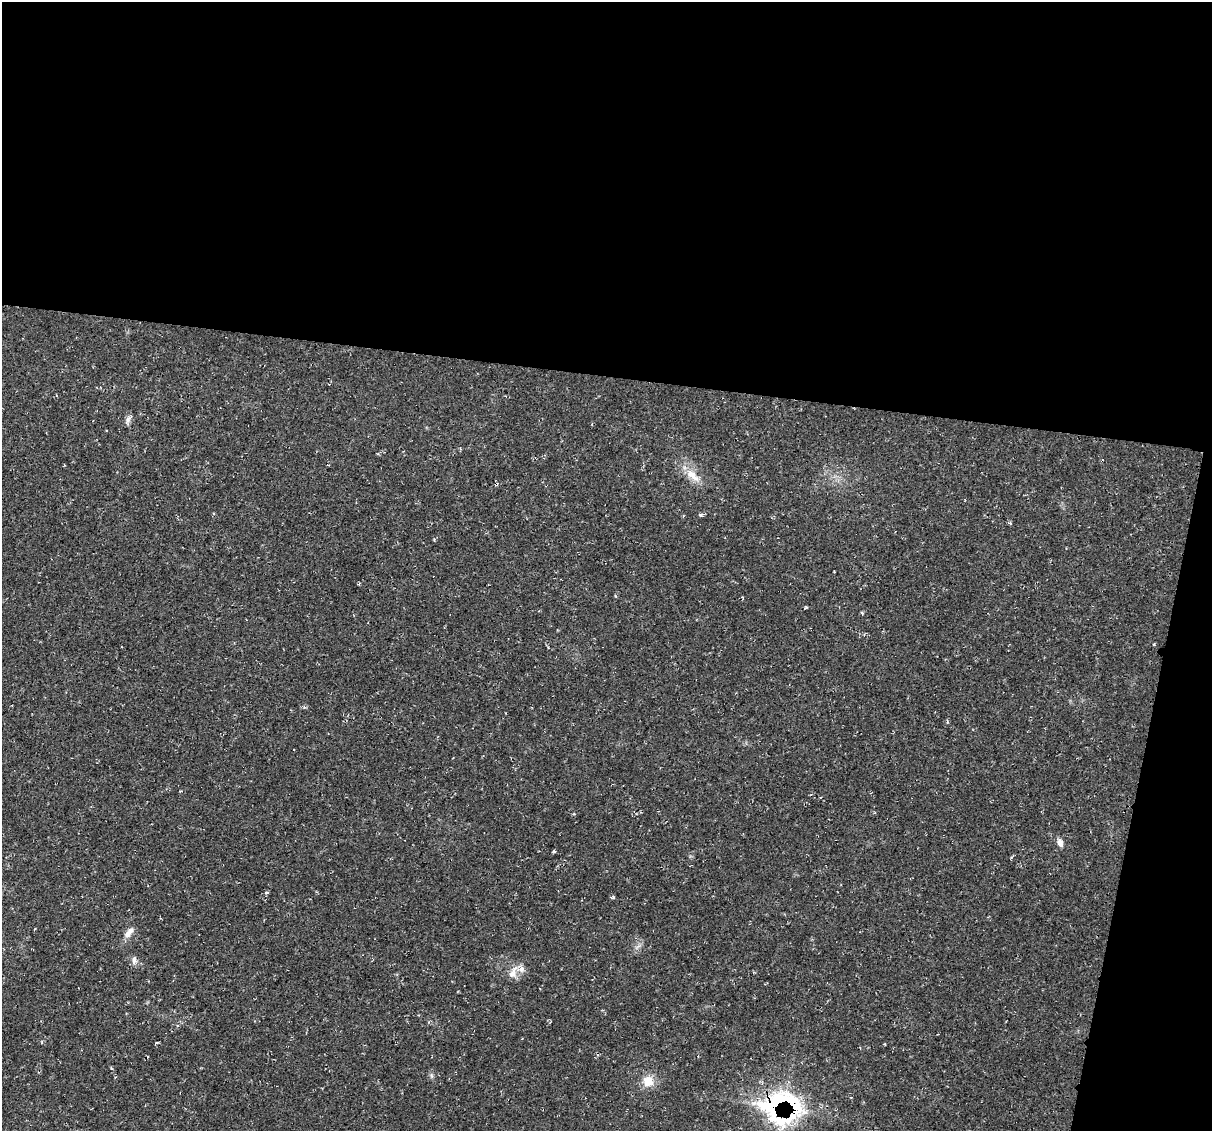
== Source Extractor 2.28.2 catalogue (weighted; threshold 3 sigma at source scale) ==
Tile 4 of 4 x 4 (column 4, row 1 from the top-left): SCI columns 3644-4853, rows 3502-4630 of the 4856 x 4871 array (HDU 1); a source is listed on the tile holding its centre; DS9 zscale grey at full resolution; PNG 1214 x 1133 px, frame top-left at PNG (2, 2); no overlay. Shown black and unused: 37% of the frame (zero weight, under 2 of 3 exposures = <1% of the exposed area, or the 3 px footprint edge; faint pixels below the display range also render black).
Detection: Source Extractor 2.28.2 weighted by HDU 2 'WHT'; one run over the whole footprint, this tile lists its part. Background 0.0207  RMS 0.0061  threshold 0.0275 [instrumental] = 3 sigma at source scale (4.5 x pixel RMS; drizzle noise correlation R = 1.50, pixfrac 1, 0.05/0.05 arcsec/px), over >= 5 px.
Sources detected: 15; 2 inside a brighter listed object's ellipse — not listed separately; the other 13 listed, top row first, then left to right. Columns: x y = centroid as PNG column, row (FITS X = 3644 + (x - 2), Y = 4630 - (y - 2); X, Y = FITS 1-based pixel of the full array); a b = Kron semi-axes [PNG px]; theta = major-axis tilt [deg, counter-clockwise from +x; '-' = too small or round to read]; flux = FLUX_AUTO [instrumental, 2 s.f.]
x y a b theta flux
128 419 10 7 54 2.1
693 475 26 10 -42 8.9
700 515 5 4 - 0.89
1010 523 5 3 - 0.74
806 607 5 3 - 0.64
1154 644 3 3 - 0.59
1060 843 11 7 -70 3
613 897 5 3 - 0.84
129 932 17 7 52 4.2
134 960 11 6 -83 2.4
513 973 22 9 63 6
648 1081 15 14 - 8.1
778 1104 64 31 -1 82
Overlapping masked pixels (flux is a lower limit): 1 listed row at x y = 778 1104